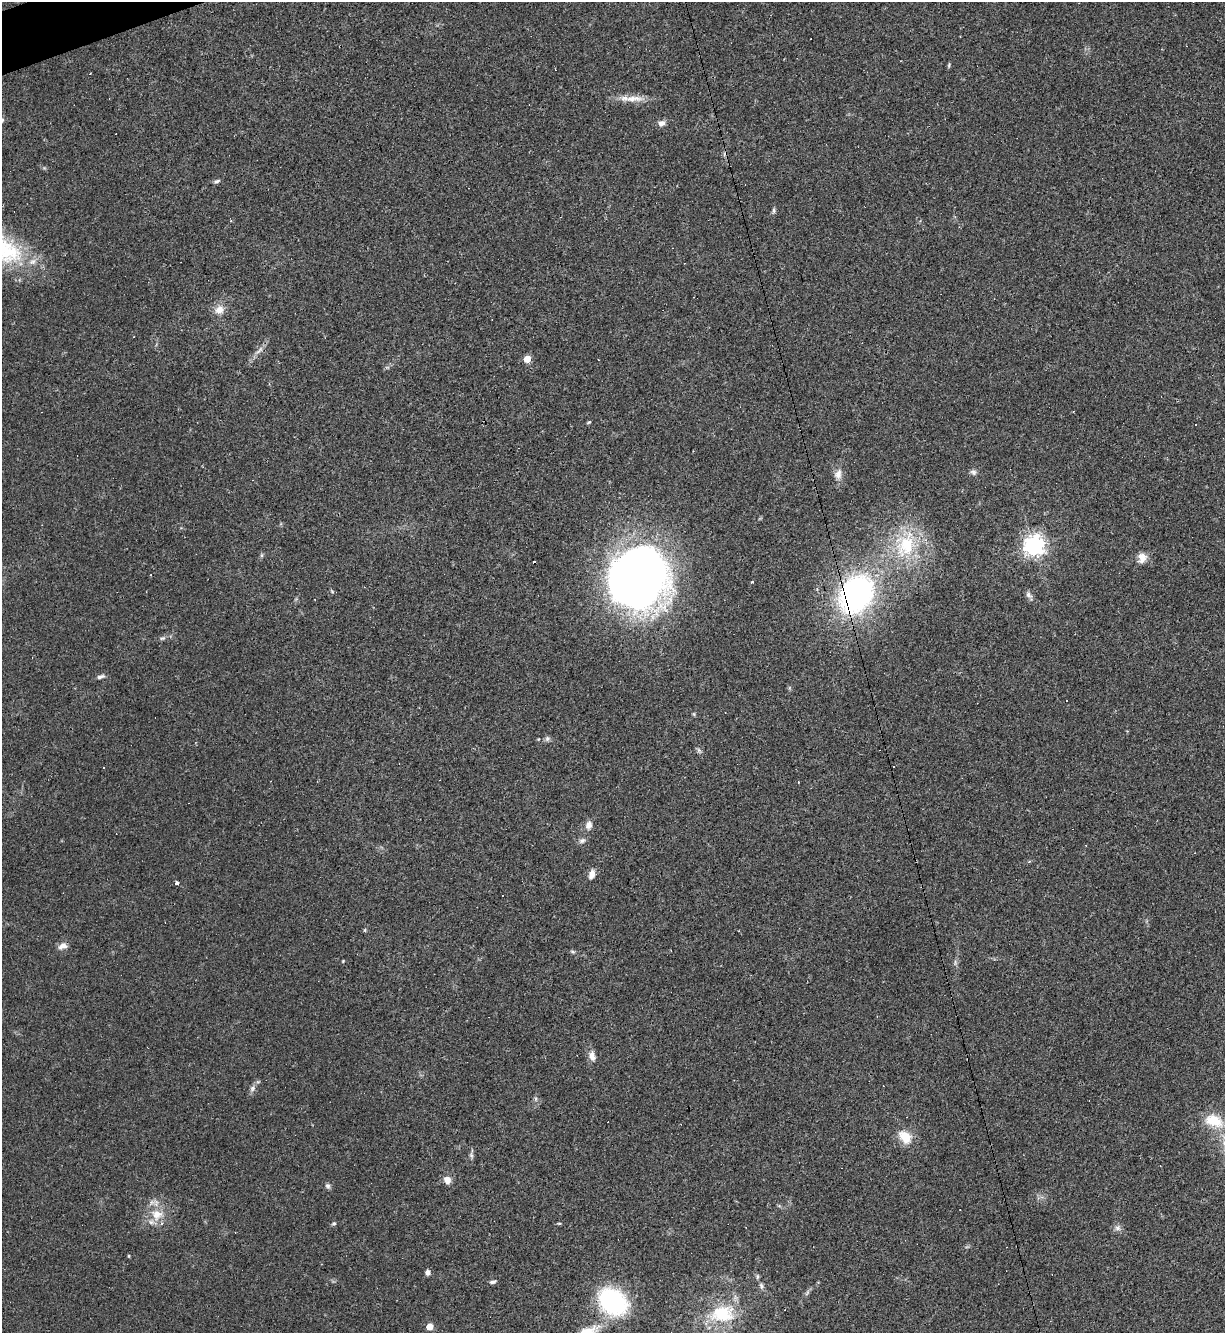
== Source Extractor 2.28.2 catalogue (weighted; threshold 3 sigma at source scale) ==
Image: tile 11 of 4 x 4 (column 3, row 3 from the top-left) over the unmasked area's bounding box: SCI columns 2594-3816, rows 1332-2662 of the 5310 x 5323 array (HDU 1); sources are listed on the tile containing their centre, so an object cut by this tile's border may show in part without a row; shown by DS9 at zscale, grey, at full resolution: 1 PNG px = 1 image px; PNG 1227 x 1335 px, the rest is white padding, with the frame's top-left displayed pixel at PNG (2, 2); no overlay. <1% of this frame is shown black and not used: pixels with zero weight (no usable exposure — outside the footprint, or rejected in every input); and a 3 px margin inside the footprint's outer edge (the drizzle kernel's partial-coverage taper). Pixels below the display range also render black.
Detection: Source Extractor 2.28.2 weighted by HDU 2 'WHT'; one run over the whole footprint, this tile lists its part. Background 0.0585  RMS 0.0068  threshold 0.0307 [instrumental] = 3 sigma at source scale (4.5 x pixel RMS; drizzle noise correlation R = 1.50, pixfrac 1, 0.05/0.05 arcsec/px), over >= 5 px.
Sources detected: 72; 14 cosmic-ray / hot-pixel residue — not listed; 1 inside a brighter listed object's ellipse — not listed separately; the other 57 listed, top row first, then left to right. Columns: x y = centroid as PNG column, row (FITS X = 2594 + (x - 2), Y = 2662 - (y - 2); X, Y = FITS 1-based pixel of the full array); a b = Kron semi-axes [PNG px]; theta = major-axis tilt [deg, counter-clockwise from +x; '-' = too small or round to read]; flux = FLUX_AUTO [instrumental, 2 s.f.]
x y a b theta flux
949 65 7 4 82 0.95
633 99 29 8 0 9.2
661 123 9 7 0 3.3
217 181 9 4 17 1.4
774 210 7 5 -90 1.3
219 310 13 11 33 6.4
259 350 16 5 46 3.5
527 359 5 5 - 13
589 422 5 3 - 0.82
973 472 9 7 -28 2.1
838 474 15 10 75 5.2
905 545 38 29 69 48
1034 546 7 7 - 430
262 555 6 4 71 1
1142 558 13 10 80 6.1
639 577 56 54 -82 460
752 582 4 3 - 0.57
856 594 35 27 58 170
1029 595 11 6 -53 2.5
162 638 8 5 25 1.6
101 677 11 5 17 2
1067 701 3 3 - 3.4
694 714 6 4 -72 0.78
547 738 8 6 90 1.7
699 750 9 5 -57 1.5
798 782 3 2 - 0.63
589 825 11 8 71 4
582 841 10 7 25 2.3
592 874 11 7 74 4.5
177 883 4 3 - 1.9
365 930 6 3 71 0.67
63 946 11 8 16 4.1
572 951 7 4 -18 1.1
343 961 3 3 - 0.53
955 963 9 3 -85 1.3
592 1056 13 8 -79 4.7
252 1088 10 6 67 2.5
536 1099 7 4 90 1.3
1214 1121 25 15 -19 19
905 1137 18 12 -46 13
471 1155 8 5 -74 1.5
447 1180 9 7 -62 5.4
328 1186 7 6 - 1.7
157 1215 16 14 -8 12
559 1223 5 3 - 0.79
334 1224 6 5 - 1.1
1118 1228 8 7 - 2.5
129 1256 5 3 - 0.64
428 1272 6 5 - 2.7
757 1277 7 5 -90 1.2
493 1282 8 4 14 1.7
761 1286 9 6 -68 2
807 1293 9 3 58 1.5
613 1302 24 19 -36 95
722 1314 37 25 7 36
430 1327 5 4 - 11
587 1332 40 14 25 19
Overlapping masked pixels (flux is a lower limit): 1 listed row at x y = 856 594
Isophote crosses this tile's border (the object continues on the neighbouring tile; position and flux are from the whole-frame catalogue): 1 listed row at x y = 587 1332